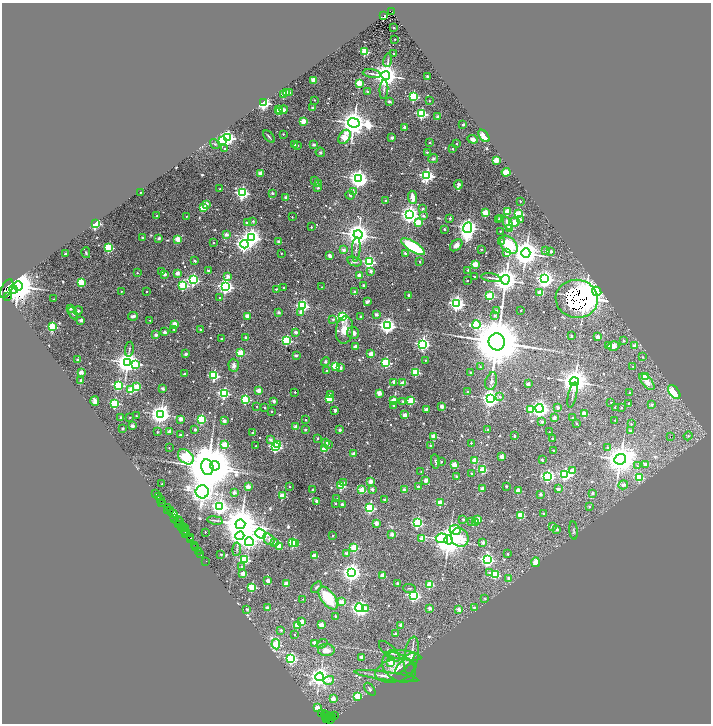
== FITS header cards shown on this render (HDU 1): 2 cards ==
NAXIS1  =                 1418
NAXIS2  =                 1443

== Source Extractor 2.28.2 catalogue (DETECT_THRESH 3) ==
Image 1418 x 1443 px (HDU 1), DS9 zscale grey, zoomed out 1/2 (1 PNG px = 2 x 2 image px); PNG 713 x 726 px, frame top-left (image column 2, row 1442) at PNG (2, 3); each listed source drawn as its Kron ellipse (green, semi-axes under 4 px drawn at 4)
Background 1.25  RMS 0.057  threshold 0.172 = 3 sigma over >= 5 px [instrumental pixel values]
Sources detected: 725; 57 cannot appear on this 1/2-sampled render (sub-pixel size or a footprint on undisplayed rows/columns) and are neither listed nor drawn; of the other 668, the 500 brightest by FLUX_AUTO listed and drawn (168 fainter detections omitted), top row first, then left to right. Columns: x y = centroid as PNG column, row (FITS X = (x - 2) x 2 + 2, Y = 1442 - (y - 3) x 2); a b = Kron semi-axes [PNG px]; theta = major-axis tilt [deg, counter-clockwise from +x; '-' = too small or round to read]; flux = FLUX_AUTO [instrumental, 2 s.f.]
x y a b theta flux
392 12 4 2 - 620
384 16 3 2 - 55
394 27 2 2 - 21
395 39 2 2 - 14
365 52 3 3 - 650
394 53 2 2 - 20
388 60 7 2 78 16
372 74 9 3 -9 21
386 76 4 4 - 16000
427 77 2 2 - 48
313 80 4 3 - 57
359 83 3 3 - 460
384 89 9 3 85 21
367 91 2 2 - 44
289 92 2 2 - 42
286 93 2 2 - 160
284 94 2 2 - 370
413 96 3 3 - 1300
314 100 2 2 - 23
429 101 2 2 - 16
389 102 3 3 - 17
264 103 3 3 - 3200
313 108 2 2 - 80
278 109 2 2 - 66
284 109 4 3 - 86
279 111 2 2 - 390
422 114 3 3 - 1500
437 117 2 2 - 92
303 121 2 2 - 340
354 123 6 4 -9 17000
463 124 2 2 - 64
404 127 2 2 - 140
283 134 2 2 - 15
269 136 7 2 -48 18
484 136 7 4 -52 190
345 137 8 5 55 590
227 138 4 3 - 3800
392 138 2 2 - 110
473 139 5 3 - 54
222 141 3 3 - 1200
430 143 2 2 - 19
215 144 5 3 - 16
294 144 2 2 - 37
313 144 2 2 - 85
457 144 2 2 - 28
297 145 2 2 - 17
225 149 3 3 - 16
453 149 2 2 - 32
320 152 5 4 - 23
427 152 2 2 - 29
433 159 5 4 - 29
496 160 2 2 - 400
506 172 4 4 - 110
260 173 2 2 - 190
427 175 4 3 - 2900
358 179 4 4 - 7500
314 181 2 2 - 18
318 184 2 2 - 84
458 185 5 2 - 140
318 188 4 3 - 15
220 189 2 2 - 18
140 192 2 2 - 15
354 192 3 3 - 15
242 193 3 3 - 2800
272 193 2 2 - 78
350 195 4 2 - 15
413 197 7 3 -84 96
286 198 2 2 - 88
386 201 2 2 - 30
520 201 2 2 - 17
206 204 2 2 - 140
203 208 3 2 - 340
423 209 2 2 - 28
507 211 2 2 - 320
485 213 3 3 - 490
410 214 4 4 - 7200
519 214 3 3 - 920
157 216 2 2 - 37
186 216 2 2 - 17
423 216 3 2 - 28
292 217 2 2 - 15
450 218 2 2 - 36
501 218 2 2 - 110
499 219 2 2 - 26
521 219 3 2 - 30
253 221 3 2 - 18
247 222 2 2 - 120
418 222 3 3 - 380
514 222 5 4 - 75
95 223 3 2 - 2800
508 223 7 4 -61 79
311 227 2 2 - 20
468 228 5 4 - 8200
509 228 2 2 - 270
444 229 2 2 - 47
500 231 2 2 - 16
226 234 2 2 - 130
358 235 4 4 - 14000
252 237 4 4 - 6100
143 238 2 2 - 36
159 238 2 2 - 88
178 239 4 2 - 330
502 241 3 3 - 14
279 242 2 2 - 97
213 243 2 2 - 13
244 244 4 4 - 4500
456 245 7 5 43 58
509 245 11 7 -45 490
109 247 3 3 - 1000
413 247 14 5 -32 710
356 249 12 2 86 21
481 249 2 2 - 20
344 250 2 2 - 130
546 250 2 2 - 45
551 251 2 2 - 78
86 253 5 3 - 16
281 253 2 2 - 16
405 253 2 2 - 48
507 253 2 2 - 190
526 253 4 4 - 20000
65 254 2 2 - 39
329 256 4 3 - 40
195 261 2 2 - 26
354 261 7 4 -18 34
369 262 3 3 - 2000
420 262 2 2 - 24
475 264 2 2 - 400
208 270 2 2 - 44
468 270 2 2 - 38
162 271 2 2 - 32
371 271 2 2 - 71
137 273 2 2 - 22
177 273 2 2 - 130
165 274 2 2 - 110
359 275 2 2 - 160
228 276 3 2 - 120
475 277 2 2 - 23
491 278 10 2 -9 20
545 279 4 4 - 6400
193 280 3 3 - 2000
505 280 5 4 - 18000
467 281 2 2 - 18
81 282 3 3 - 540
183 285 3 3 - 1000
18 286 5 4 - 38000
226 286 4 3 - 4300
364 286 2 2 - 100
322 287 2 2 - 14
284 288 2 2 - 14
7 289 10 5 64 2500
14 289 4 3 - 3600
276 289 2 2 - 19
121 291 2 2 - 19
147 291 2 2 - 14
597 291 5 3 - 1400
354 292 2 2 - 65
540 293 3 2 - 230
409 295 2 2 - 49
8 296 4 2 - 1100
490 296 3 3 - 890
220 298 2 2 - 13
53 299 2 2 - 16
577 299 21 19 -6 41000
367 302 4 3 - 26
457 303 4 4 - 4300
303 306 3 3 - 2200
70 308 2 2 - 130
497 310 2 2 - 46
521 310 2 2 - 21
78 311 4 3 - 15
279 312 2 2 - 84
301 312 3 2 - 84
73 313 6 3 -62 21
376 314 2 2 - 56
495 315 2 2 - 46
133 316 5 2 - 33
247 316 2 2 - 130
343 317 3 3 - 1600
361 317 2 2 - 56
333 319 4 3 - 15
81 320 2 2 - 89
150 320 2 2 - 18
175 324 3 2 - 230
476 325 4 3 - 1400
387 326 4 4 - 4800
52 327 3 3 - 910
174 329 2 2 - 20
200 330 2 2 - 45
344 330 14 8 83 130
164 332 2 2 - 87
296 332 2 2 - 78
353 333 6 6 - 43
156 335 2 2 - 100
571 335 2 2 - 24
246 337 2 2 - 60
598 337 2 2 - 180
222 339 2 2 - 46
287 340 3 3 - 1300
623 340 3 2 - 25
497 342 8 8 - 86000
423 344 4 3 - 3200
356 346 3 2 - 150
608 346 2 2 - 150
613 346 6 4 14 61
634 346 2 2 - 90
129 349 7 2 82 17
240 353 3 3 - 470
186 354 2 2 - 96
371 354 2 2 - 270
296 355 2 2 - 55
642 357 2 2 - 15
78 360 2 2 - 94
425 360 2 2 - 17
127 362 4 4 - 11000
325 362 4 4 - 16
386 362 3 3 - 1100
135 364 4 3 - 610
234 365 6 5 - 37
335 366 3 3 - 490
633 366 2 2 - 14
480 367 2 2 - 20
341 368 2 2 - 78
326 371 2 2 - 40
81 372 2 2 - 160
416 372 3 3 - 600
470 373 2 2 - 68
184 374 2 2 - 25
214 376 3 3 - 1500
645 376 2 2 - 230
81 380 2 2 - 48
491 381 9 5 75 38
394 382 2 2 - 140
574 382 5 4 - 17000
647 382 10 5 -50 70
403 383 2 2 - 240
528 384 2 2 - 110
118 385 3 3 - 1200
137 387 3 3 - 410
162 389 2 2 - 73
131 390 3 3 - 490
259 390 2 2 - 220
468 391 2 2 - 24
295 392 2 2 - 26
674 392 8 5 -53 430
224 393 4 3 - 1800
379 393 2 2 - 220
630 393 2 2 - 37
330 394 2 2 - 31
572 395 13 2 78 23
500 397 2 2 - 29
245 399 3 3 - 900
329 399 3 3 - 490
490 399 4 4 - 6100
394 400 3 2 - 350
411 400 3 3 - 640
95 401 5 3 - 37
274 401 2 2 - 90
403 401 2 2 - 26
611 402 2 2 - 14
115 403 3 3 - 1100
628 403 2 2 - 26
393 405 2 2 - 24
652 405 2 2 - 31
257 406 2 2 - 14
442 406 2 2 - 140
265 407 2 2 - 21
615 407 2 2 - 26
621 407 2 2 - 18
539 408 4 4 - 6000
558 408 2 2 - 100
531 409 3 3 - 480
335 410 4 2 - 19
426 410 2 2 - 150
271 411 2 2 - 25
161 414 4 4 - 8200
584 414 3 2 - 240
405 415 2 2 - 160
136 416 2 2 - 14
121 417 2 2 - 51
554 417 3 2 - 59
130 418 2 2 - 22
572 418 2 2 - 20
180 419 2 2 - 160
201 419 3 3 - 1000
306 420 2 2 - 25
615 420 2 2 - 15
224 421 2 2 - 120
542 422 2 2 - 67
576 424 2 2 - 17
631 424 2 2 - 18
132 426 2 2 - 130
296 427 2 2 - 180
122 428 2 2 - 53
195 429 2 2 - 71
488 429 2 2 - 30
305 430 2 2 - 30
340 430 2 2 - 94
170 431 3 3 - 50
630 431 2 2 - 36
157 432 2 2 - 16
549 432 2 2 - 17
253 433 2 2 - 54
180 435 2 2 - 46
434 436 2 2 - 270
514 436 2 2 - 28
688 436 4 4 - 18
670 437 2 1 - 43
318 438 2 2 - 32
270 439 2 2 - 76
553 439 2 2 - 44
326 442 2 2 - 220
471 443 2 2 - 20
277 444 4 2 - 450
328 444 3 2 - 20
224 445 3 3 - 440
430 445 2 2 - 40
256 446 2 2 - 21
275 447 3 3 - 1900
169 448 2 2 - 17
607 448 2 2 - 36
325 449 3 2 - 290
554 450 2 2 - 32
354 454 2 2 - 120
186 457 9 6 -42 2000
502 457 2 2 - 220
620 459 6 5 - 22000
475 460 3 2 - 310
542 460 3 2 - 32
435 461 7 3 -82 20
441 461 2 2 - 25
454 465 2 2 - 200
646 465 2 2 - 63
215 466 5 4 - 29000
637 466 4 3 - 15
207 467 8 6 -78 61000
483 469 3 3 - 640
572 471 3 2 - 240
421 472 2 2 - 17
472 474 2 2 - 28
565 474 3 3 - 2100
456 476 2 2 - 34
548 476 4 3 - 2300
639 477 3 3 - 560
426 480 2 2 - 130
370 481 2 2 - 210
344 482 3 2 - 32
162 484 2 2 - 26
623 485 5 4 - 39
289 486 2 2 - 21
341 486 3 3 - 550
418 486 2 2 - 46
506 486 2 2 - 39
248 487 2 2 - 170
482 488 2 2 - 120
312 489 2 2 - 22
372 489 2 2 - 71
404 489 2 2 - 37
558 489 2 2 - 95
362 490 3 2 - 350
518 490 2 2 - 240
202 492 6 6 - 13000
234 492 2 2 - 110
592 493 2 2 - 54
156 494 2 1 - 110
540 494 2 2 - 72
282 496 3 2 - 400
159 497 3 1 - 37
337 499 2 2 - 19
160 500 3 1 - 140
384 500 2 2 - 61
317 501 2 2 - 70
162 502 2 1 - 150
163 503 3 1 - 78
335 503 2 2 - 16
440 503 3 3 - 260
342 504 2 2 - 78
220 507 4 4 - 4700
589 507 2 2 - 20
167 508 4 2 - 250
370 508 3 3 - 1500
168 510 2 1 - 110
170 511 2 1 - 130
173 513 5 3 - 650
544 514 2 2 - 27
520 515 3 3 - 430
175 518 4 3 - 570
463 519 2 2 - 32
478 519 3 3 - 200
178 520 4 2 - 130
215 520 8 2 -10 15
471 521 2 2 - 15
180 522 3 2 - 500
376 523 2 2 - 120
417 523 3 3 - 1700
475 523 2 2 - 86
240 524 5 5 - 45000
179 525 3 1 - 310
552 526 2 2 - 77
181 528 4 2 - 250
184 528 3 2 - 280
557 529 2 2 - 80
184 530 4 2 - 270
455 530 6 5 - 740
574 530 9 2 -84 16
186 531 3 1 - 320
205 532 2 2 - 14
186 534 2 1 - 77
261 534 6 4 -35 4500
392 534 2 2 - 130
240 536 4 4 - 4600
332 536 2 2 - 18
460 537 9 8 - 380
191 538 2 1 - 120
442 538 6 5 - 600
269 539 6 5 - 28
422 539 2 2 - 190
190 540 2 1 - 51
449 540 4 4 - 27000
249 542 4 4 - 3200
274 542 2 2 - 34
483 542 2 2 - 130
293 543 3 3 - 930
296 544 3 2 - 160
194 545 3 1 - 77
279 546 2 2 - 290
196 547 2 1 - 66
354 547 3 3 - 820
237 549 7 3 85 20
198 551 2 1 - 170
347 553 2 2 - 140
201 554 3 1 - 71
508 554 2 2 - 25
221 555 2 2 - 23
314 556 4 2 - 210
487 559 4 3 - 2900
244 560 3 3 - 1200
206 561 2 1 - 53
536 562 5 4 - 93
242 567 3 2 - 38
352 572 4 4 - 6900
243 573 2 2 - 160
490 573 2 2 - 57
495 574 3 3 - 610
382 576 3 2 - 180
509 578 2 2 - 62
268 581 2 2 - 150
397 583 4 2 - 14
286 584 2 2 - 220
429 585 3 3 - 640
252 587 3 3 - 860
316 587 7 3 50 16
409 588 6 3 -2 14
413 595 3 3 - 2500
328 598 13 6 -53 410
485 598 2 2 - 17
303 599 2 2 - 15
341 602 4 2 - 220
474 607 3 2 - 23
267 608 2 2 - 130
359 608 4 3 - 5400
430 608 2 2 - 120
247 609 2 2 - 47
365 609 3 3 - 150
459 609 2 2 - 120
335 616 2 2 - 30
302 622 3 2 - 200
297 625 2 2 - 230
321 625 2 2 - 240
400 625 2 2 - 53
281 630 2 2 - 26
395 634 2 2 - 57
294 635 2 2 - 14
315 643 2 2 - 140
276 644 5 4 - 900
322 644 6 3 39 22
326 650 8 6 -3 77
389 651 14 5 -45 52
404 655 17 4 -8 72
411 655 19 7 80 96
362 657 4 3 - 43
291 658 4 3 - 1500
390 662 3 3 - 210
405 663 14 4 47 38
399 668 18 13 -36 140
395 670 20 11 15 130
386 676 32 3 -7 76
320 677 4 4 - 8600
329 680 5 3 - 84
370 689 7 3 -51 22
357 696 3 3 - 380
333 699 2 2 - 210
317 708 2 2 - 230
321 714 3 1 - 98
325 715 4 3 - 430
334 715 2 1 - 41
329 716 3 2 - 280
332 717 3 2 - 320
326 718 2 1 - 140
330 719 2 1 - 140
327 720 2 1 - 80
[168 fainter detections neither listed nor drawn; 57 sub-pixel or undisplayed-footprint detections neither listed nor drawn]